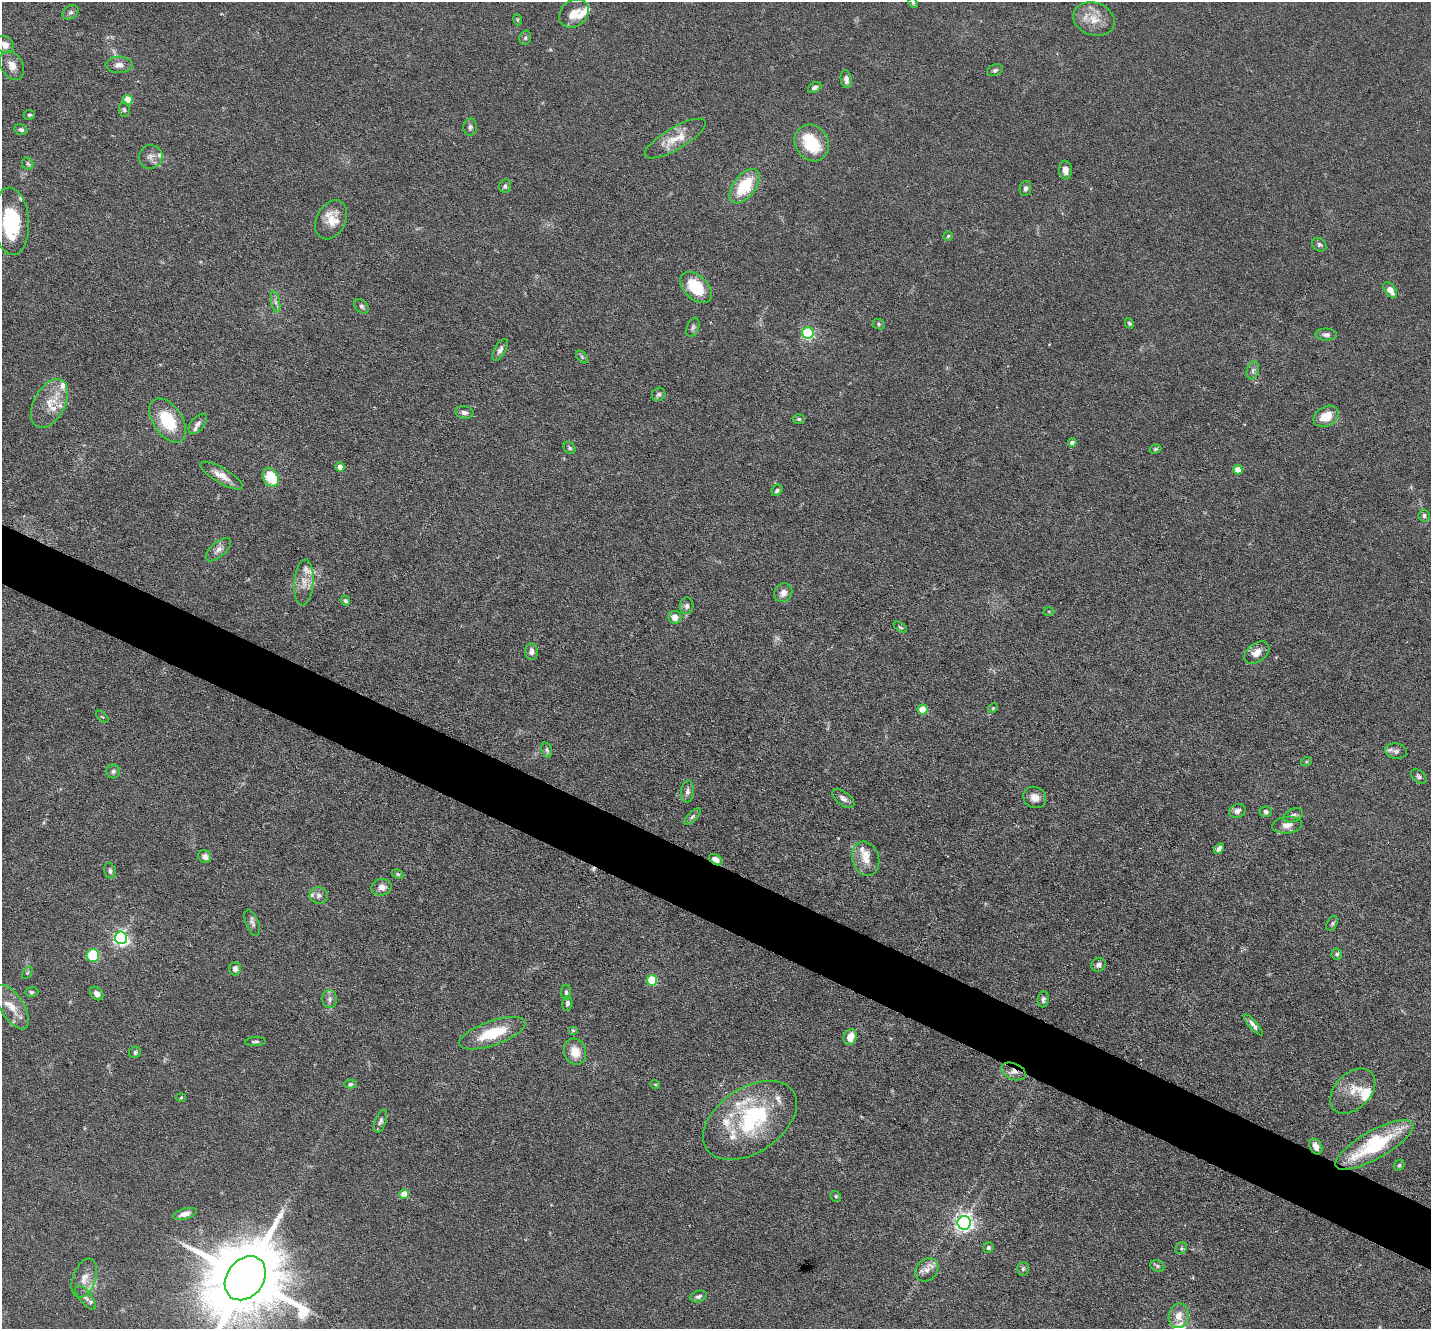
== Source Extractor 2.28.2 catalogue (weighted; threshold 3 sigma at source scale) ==
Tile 6 of 4 x 4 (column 2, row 2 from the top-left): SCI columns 1430-2858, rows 2795-4121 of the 5716 x 5726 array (HDU 1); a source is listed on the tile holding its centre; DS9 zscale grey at full resolution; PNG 1433 x 1331 px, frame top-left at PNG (2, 2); each listed source drawn as its Kron ellipse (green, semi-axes under 4 px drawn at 4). Shown black and unused: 5% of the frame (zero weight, under 3 of 6 exposures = <1% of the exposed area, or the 3 px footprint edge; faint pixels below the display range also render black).
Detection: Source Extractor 2.28.2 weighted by HDU 2 'WHT'; one run over the whole footprint, this tile lists its part. Background 0.0632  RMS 0.0045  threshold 0.0185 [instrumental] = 3 sigma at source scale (4.09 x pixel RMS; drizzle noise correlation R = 1.36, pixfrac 0.8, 0.05/0.05 arcsec/px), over >= 5 px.
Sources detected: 166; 1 too faint to see at this stretch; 1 inside a brighter object's white glare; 1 cosmic-ray / hot-pixel residue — neither listed nor drawn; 25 inside a brighter listed object's ellipse — not listed separately; the other 138 listed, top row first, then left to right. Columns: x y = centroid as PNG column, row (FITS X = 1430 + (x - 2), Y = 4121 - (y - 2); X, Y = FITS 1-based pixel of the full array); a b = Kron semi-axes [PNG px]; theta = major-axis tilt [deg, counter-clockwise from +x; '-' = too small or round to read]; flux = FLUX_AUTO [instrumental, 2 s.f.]
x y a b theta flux
913 3 5 4 - 0.51
71 12 9 6 37 1.1
574 13 16 13 41 5.5
1094 19 21 16 -18 7.7
517 20 6 3 -71 0.46
525 38 7 5 75 0.84
5 45 9 8 - 2.8
119 65 13 8 1 2.9
12 66 15 11 -60 3.9
995 70 8 5 19 0.93
846 79 9 5 -82 2.1
815 87 7 4 26 1.1
128 100 5 5 - 12
124 110 7 5 -85 0.92
29 115 6 5 - 0.72
470 127 8 6 87 1.2
21 130 7 5 -20 1.2
675 138 35 11 30 8.3
812 143 19 16 -57 16
151 157 12 11 - 2.5
28 164 6 5 - 0.94
1065 170 9 6 -85 2.5
505 186 6 6 - 0.97
744 186 20 11 52 19
1025 188 8 5 81 1.2
331 220 21 14 62 6.9
11 221 33 18 -86 28
948 236 4 4 - 0.53
1319 245 7 6 - 1
696 288 18 12 -43 17
1390 290 9 5 -52 3.9
276 302 11 4 -79 1.5
362 306 8 6 -46 1.1
1129 323 5 4 - 0.63
879 324 6 5 - 0.74
693 327 10 6 69 1.1
808 333 6 5 - 48
1326 335 10 6 -2 1.7
500 350 12 5 60 1.7
582 357 7 4 -46 0.75
1253 370 9 6 73 1.4
659 394 7 6 - 1.2
49 404 26 15 62 9.4
464 412 9 6 -8 1.7
1326 416 13 9 31 8.1
799 419 6 5 - 0.67
168 420 25 14 -56 18
198 424 12 6 49 1.8
1072 442 4 4 - 1.5
569 448 6 5 - 0.92
1155 449 6 4 16 0.62
340 467 5 4 - 2.7
1238 470 5 4 - 5.6
222 476 24 7 -30 4.8
271 477 10 7 -59 14
777 490 6 5 - 1.2
1424 515 6 5 - 1
218 550 15 7 42 2.6
304 583 23 9 85 5.1
783 593 9 8 - 3.1
345 601 5 4 - 0.89
687 606 8 6 88 1.5
1049 611 5 3 - 0.41
675 617 6 6 - 3.3
900 627 7 3 -35 0.58
531 652 8 6 89 1.9
1257 653 14 9 37 3.8
993 708 5 4 - 0.49
922 709 5 5 - 11
102 717 7 3 -44 0.42
547 750 8 5 -72 0.91
1396 751 11 7 -10 1.6
1306 762 5 3 - 0.45
113 771 7 6 - 1
1419 776 9 6 -42 1.1
687 791 11 6 85 1.7
1035 797 12 10 -26 3.3
843 798 13 6 -37 1.9
1237 811 8 6 27 1.7
1266 812 6 5 - 0.96
1293 815 10 6 23 1.6
693 816 10 4 46 1.1
1287 825 15 8 7 2.9
1219 848 6 4 45 1.5
205 856 7 6 - 2
866 859 17 13 -73 5.6
716 860 7 5 -35 2.7
110 871 8 5 -75 1.1
398 874 6 4 -26 0.63
381 887 10 8 12 2.9
319 895 9 8 - 1.8
252 923 14 6 -69 1.6
1332 923 8 5 63 0.86
121 938 6 6 - 120
1337 954 5 5 - 0.76
93 955 6 6 - 24
1098 965 7 6 - 1.5
235 969 6 6 - 1.6
27 973 7 4 59 0.53
652 980 5 5 - 22
31 992 7 5 0 0.79
566 992 8 5 -89 0.85
97 993 7 5 -46 2.1
329 999 9 7 89 1.8
1043 999 8 5 82 1.1
567 1003 7 5 82 1.1
12 1007 25 12 -57 7
1253 1025 13 4 -49 1.9
573 1030 5 4 - 0.46
492 1033 35 12 19 16
850 1037 8 6 69 4.8
255 1042 10 4 3 0.94
135 1052 6 5 - 0.89
575 1052 13 11 -73 6.8
1014 1071 13 8 -23 2.8
350 1084 6 4 1 0.75
655 1084 5 3 - 0.4
1353 1091 26 17 44 8.6
181 1097 5 3 - 0.4
750 1120 52 32 34 46
381 1121 12 5 70 1.2
1374 1145 44 14 29 36
1316 1146 8 6 -64 2.7
1399 1165 6 5 - 0.65
404 1194 4 4 - 7.3
836 1196 6 5 - 0.63
185 1214 12 5 16 3
964 1223 7 6 - 180
988 1248 5 5 - 0.94
1181 1248 6 5 - 0.72
1157 1266 7 5 -24 0.88
1023 1269 7 6 - 0.89
927 1270 13 10 44 3.2
84 1278 20 11 70 4.9
245 1278 24 18 53 6300
86 1297 14 6 -51 2.1
699 1297 8 5 18 1.2
1179 1316 12 10 81 4.3
Overlapping masked pixels (flux is a lower limit): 3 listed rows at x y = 716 860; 1014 1071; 1316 1146
Isophote crosses this tile's border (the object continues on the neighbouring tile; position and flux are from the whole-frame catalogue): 1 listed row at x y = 245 1278